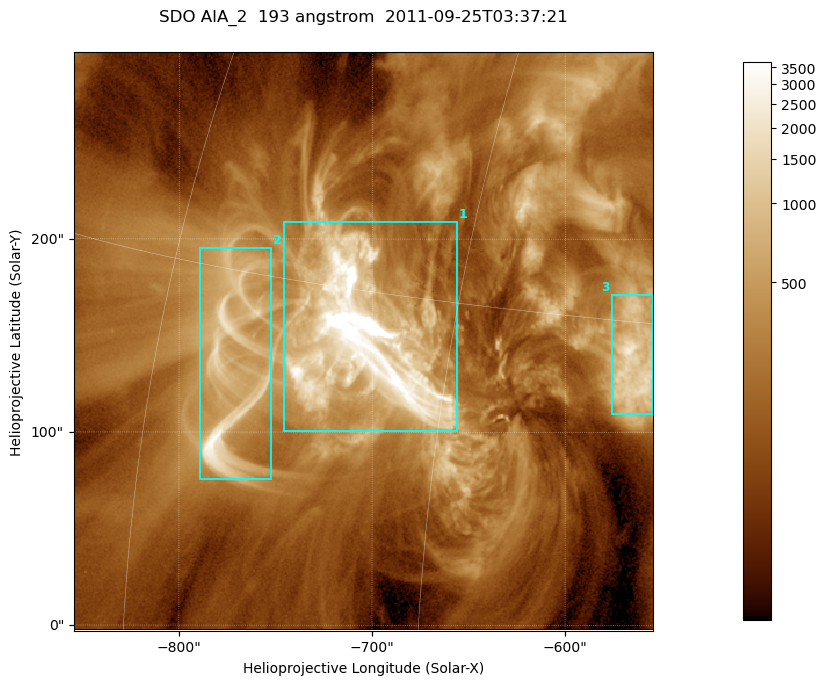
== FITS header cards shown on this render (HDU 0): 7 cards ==
TELESCOP= 'SDO     '           /
INSTRUME= 'AIA_2   '           /
WAVELNTH=                  193 /
WAVEUNIT= 'angstrom'           /
DATE-OBS= '2011-09-25T03:37:21.80' /
CTYPE1  = 'HPLN-TAN'           /
CTYPE2  = 'HPLT-TAN'           /

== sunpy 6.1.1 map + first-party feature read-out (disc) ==
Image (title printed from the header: SDO AIA_2  193 angstrom  2011-09-25T03:37:21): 499 x 499 px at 0.601 arcsec/px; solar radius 957 arcsec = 1592 px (partial field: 3.1% of the solar disc is inside the frame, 100% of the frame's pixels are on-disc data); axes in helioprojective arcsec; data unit not stated in the header (colour bar unlabelled)
Orientation: roll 0.0576 deg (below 1 deg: not rotated)
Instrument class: DISC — disc imager (sunpy class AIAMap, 193 A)
Bright regions (active regions / flare kernels): reference = the on-disc median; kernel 5 px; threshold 5 sigma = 648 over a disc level ~192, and >= 1.15x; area >= 249 px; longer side >= 6 px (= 3.6 arcsec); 3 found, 3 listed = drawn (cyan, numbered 1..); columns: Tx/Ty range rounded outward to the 2 arcsec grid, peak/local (2 s.f.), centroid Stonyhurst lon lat
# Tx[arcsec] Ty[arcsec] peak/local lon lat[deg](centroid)
1 -746..-656 100..210 102 -49 +13
2 -790..-752 76..196 17 -56 +12
3 -576..-554 110..172 12 -37 +14